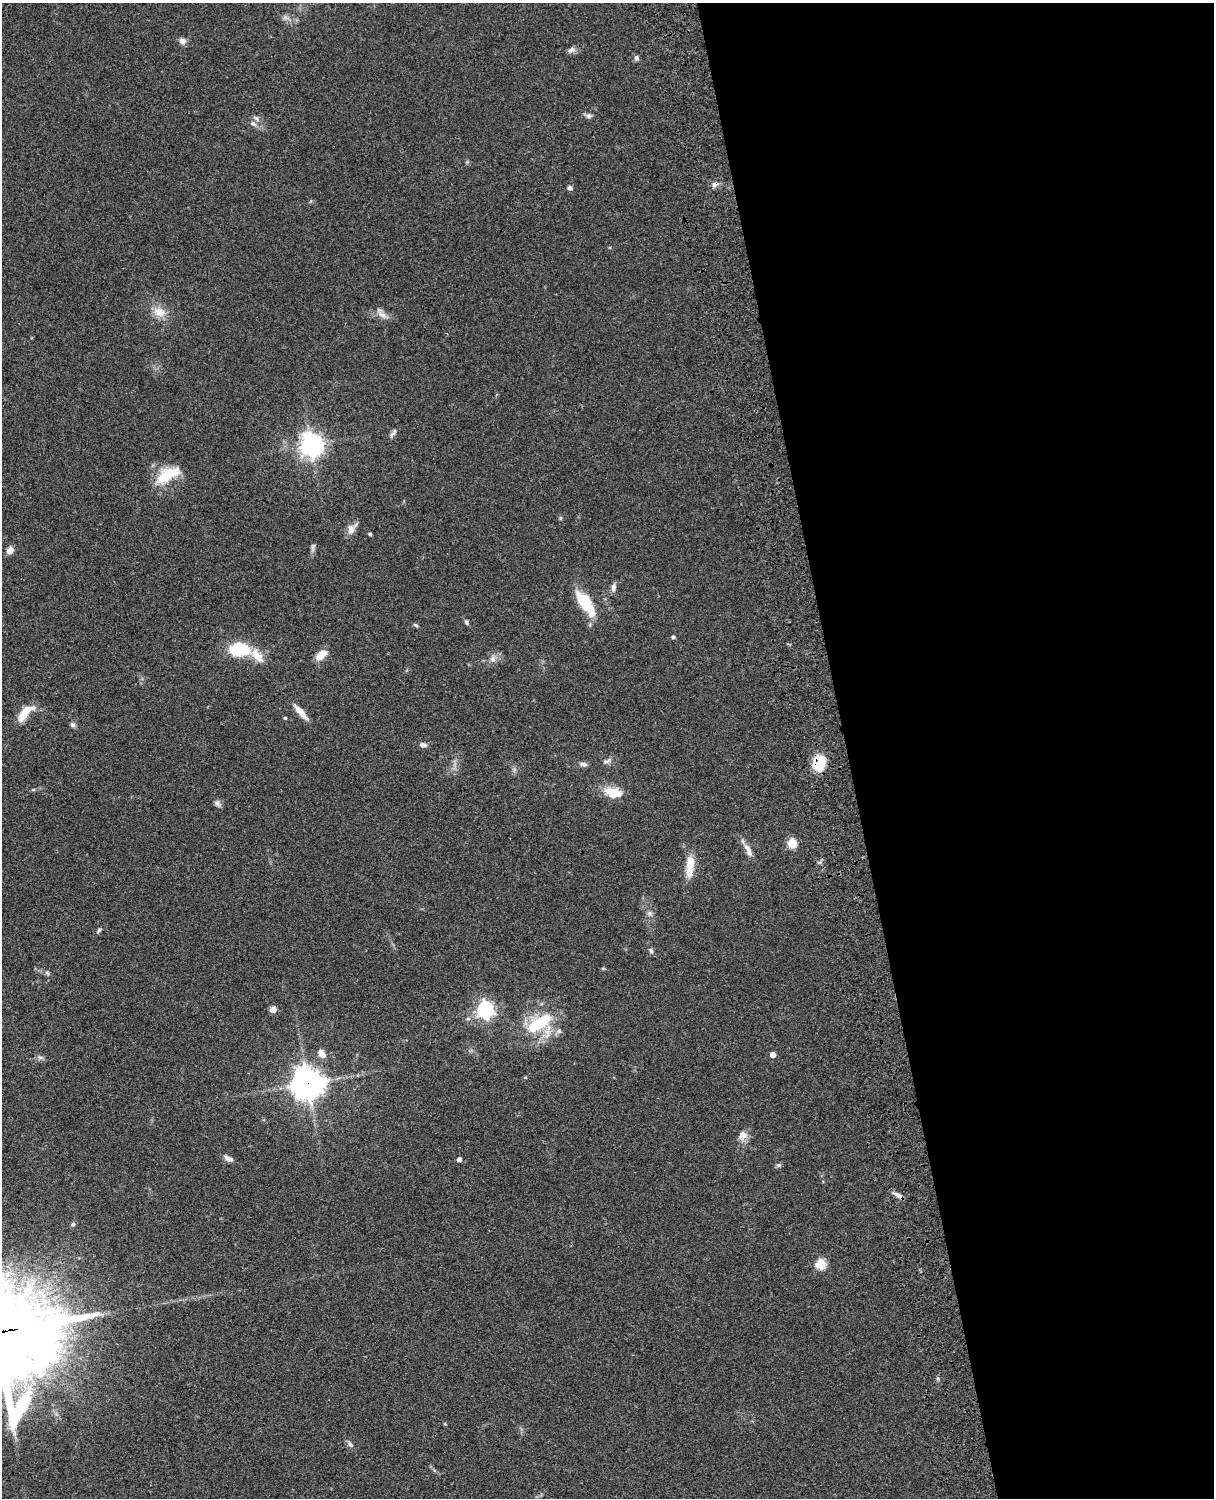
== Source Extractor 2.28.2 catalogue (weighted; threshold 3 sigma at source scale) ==
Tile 8 of 4 x 3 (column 4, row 2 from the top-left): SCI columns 3758-4969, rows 1773-3268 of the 5088 x 4927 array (HDU 1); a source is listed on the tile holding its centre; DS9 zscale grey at full resolution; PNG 1216 x 1500 px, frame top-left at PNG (2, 3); no overlay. Shown black and unused: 30% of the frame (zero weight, under 3 of 4 exposures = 6% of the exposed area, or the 3 px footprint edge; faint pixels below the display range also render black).
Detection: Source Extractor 2.28.2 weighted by HDU 2 'WHT'; one run over the whole footprint, this tile lists its part. Background 0.0958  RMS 0.0062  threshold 0.0279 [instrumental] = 3 sigma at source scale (4.5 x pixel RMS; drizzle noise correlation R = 1.50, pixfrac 1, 0.05/0.05 arcsec/px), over >= 5 px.
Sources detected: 66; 1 inside a brighter object's white glare — not listed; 6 inside a brighter listed object's ellipse — not listed separately; the other 59 listed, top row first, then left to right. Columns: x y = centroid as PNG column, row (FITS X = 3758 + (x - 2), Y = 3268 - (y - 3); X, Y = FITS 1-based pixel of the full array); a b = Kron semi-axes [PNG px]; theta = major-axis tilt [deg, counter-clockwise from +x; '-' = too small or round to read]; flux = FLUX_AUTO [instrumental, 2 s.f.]
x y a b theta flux
182 41 8 7 - 3
571 50 10 7 33 2.4
636 58 6 5 - 1.8
589 116 8 7 - 2
253 123 10 6 -45 2.3
715 184 9 7 22 2.5
570 188 5 4 - 2.3
159 312 19 13 -16 8.6
383 315 18 7 -29 4.5
392 434 13 5 41 2
311 445 8 8 - 500
167 475 33 15 30 20
560 518 6 4 72 0.7
351 529 14 10 76 4.5
370 534 4 3 - 1.1
313 547 15 5 79 1.8
10 550 9 6 66 4.3
613 587 11 6 83 2.6
581 600 34 11 -70 13
466 622 6 5 - 1.3
416 625 7 4 -27 1
673 637 5 5 - 0.83
240 649 23 15 -4 29
321 655 14 7 35 7.9
493 659 11 8 78 3.3
301 712 22 6 -49 6.6
25 713 25 9 47 12
285 718 4 4 - 0.76
73 725 7 6 - 1.5
423 745 11 6 -7 2.1
607 761 14 6 17 2.3
819 763 12 10 86 27
583 764 11 6 -12 2.2
33 790 6 4 18 0.74
613 793 21 12 -12 13
217 803 10 7 -52 2.1
792 843 10 9 - 8
748 850 21 7 -65 4.8
690 866 27 9 85 12
650 913 8 7 - 2.1
99 930 9 4 50 1.2
651 951 8 5 -77 1.5
47 973 7 4 -45 1.2
273 1009 8 6 36 3.5
485 1010 7 7 - 220
539 1023 37 17 33 31
559 1031 8 7 - 2.3
321 1052 9 7 72 3.2
773 1055 4 4 - 4.7
40 1057 9 5 -13 1.7
308 1084 11 11 - 830
742 1135 14 12 49 4.9
229 1159 12 6 -27 2.9
459 1159 4 4 - 2.5
779 1165 6 5 - 1.2
898 1195 14 5 -30 3
73 1224 6 5 - 0.9
821 1264 5 5 - 30
350 1444 10 5 -52 1.8
Overlapping masked pixels (flux is a lower limit): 4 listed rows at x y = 715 184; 819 763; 308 1084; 898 1195